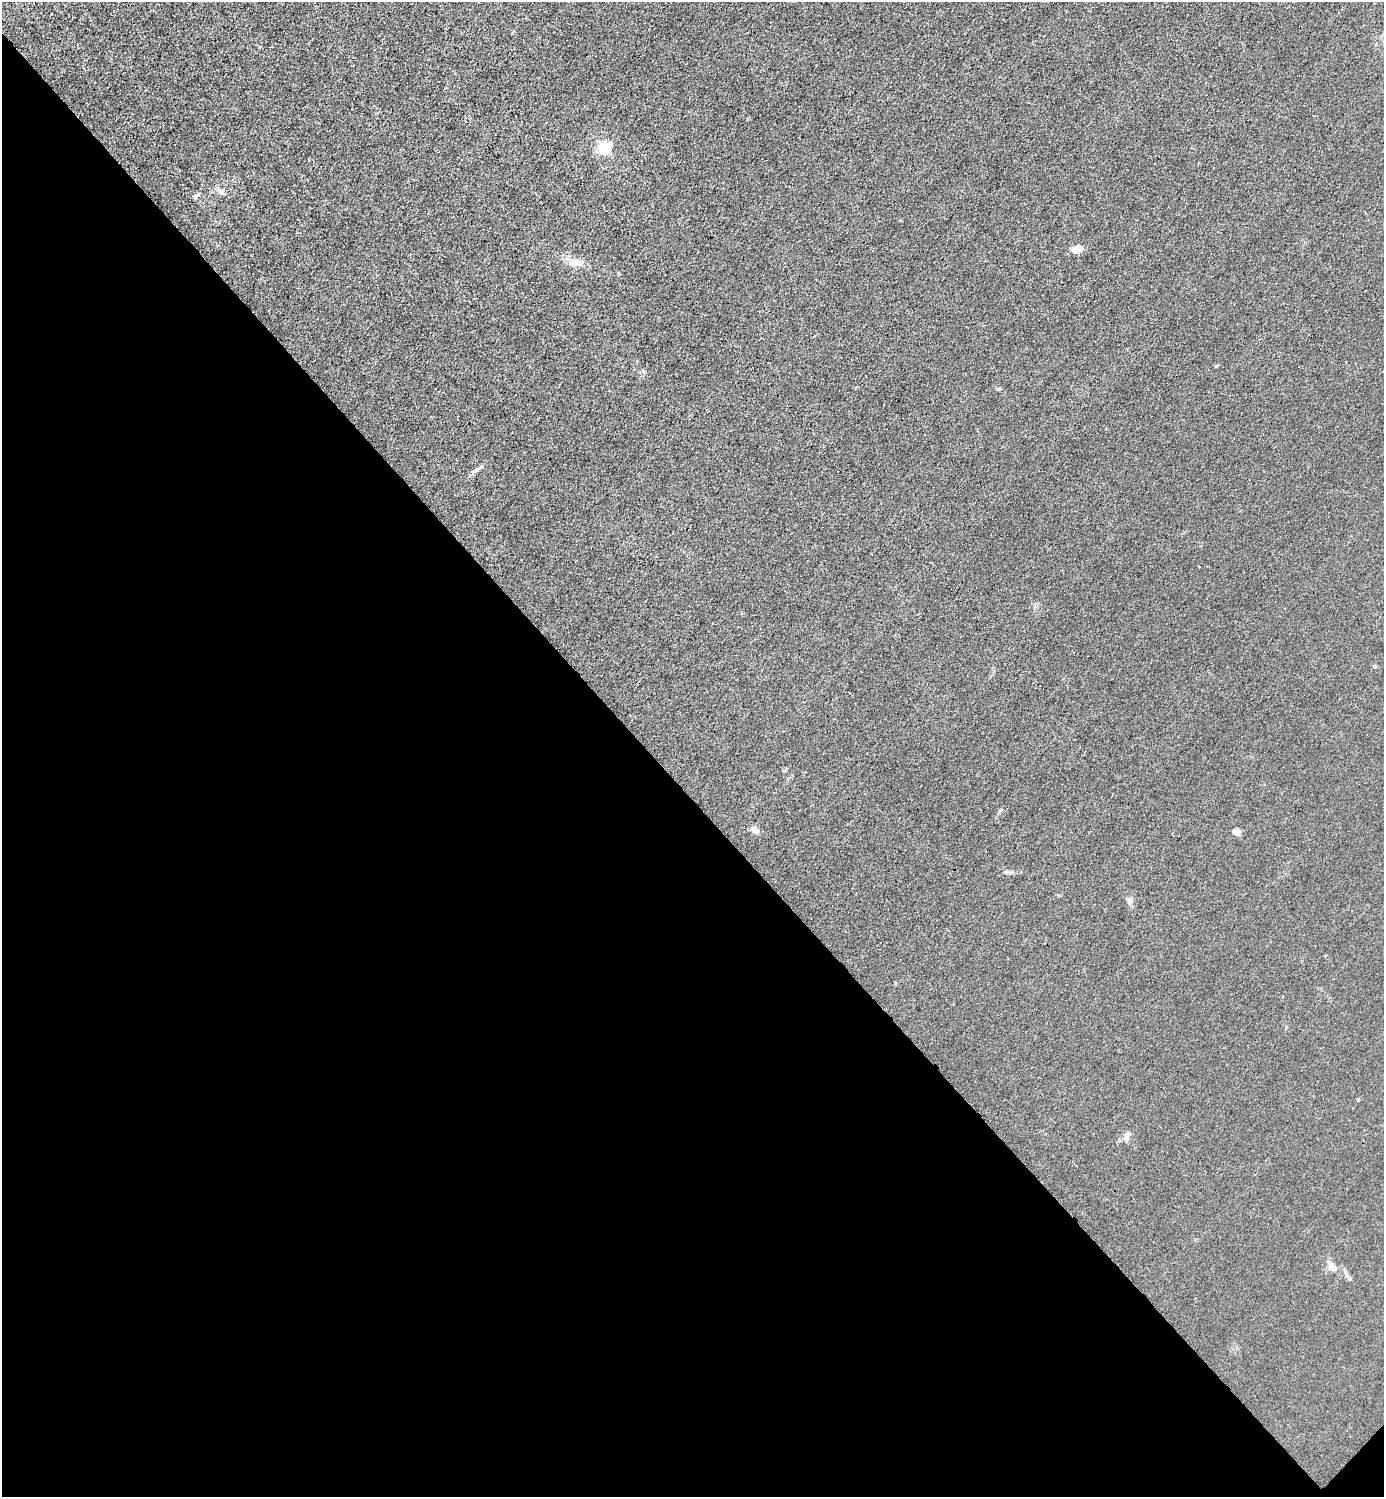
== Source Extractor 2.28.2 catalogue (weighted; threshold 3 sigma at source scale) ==
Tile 14 of 4 x 4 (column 2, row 4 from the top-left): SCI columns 1683-3064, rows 3-1497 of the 5985 x 5985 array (HDU 1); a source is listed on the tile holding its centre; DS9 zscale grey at full resolution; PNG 1386 x 1499 px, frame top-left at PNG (2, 2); no overlay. Shown black and unused: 47% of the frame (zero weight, under 3 of 4 exposures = <1% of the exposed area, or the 3 px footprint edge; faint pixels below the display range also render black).
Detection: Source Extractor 2.28.2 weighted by HDU 2 'WHT'; one run over the whole footprint, this tile lists its part. Background 0.0222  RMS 0.0062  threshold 0.0281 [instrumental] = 3 sigma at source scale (4.5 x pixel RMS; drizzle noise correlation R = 1.50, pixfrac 1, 0.05/0.05 arcsec/px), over >= 5 px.
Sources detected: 19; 1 cosmic-ray / hot-pixel residue — not listed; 1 inside a brighter listed object's ellipse — not listed separately; the other 17 listed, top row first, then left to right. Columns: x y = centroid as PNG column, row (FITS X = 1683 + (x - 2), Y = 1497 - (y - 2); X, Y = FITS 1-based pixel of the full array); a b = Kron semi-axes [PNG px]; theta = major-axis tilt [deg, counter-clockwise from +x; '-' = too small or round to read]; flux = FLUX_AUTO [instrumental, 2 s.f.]
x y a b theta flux
605 148 6 5 - 84
221 192 8 7 - 2.1
197 196 10 4 57 1.4
1075 250 8 7 - 4.1
575 262 14 7 -15 4.6
998 389 5 3 - 0.74
475 471 16 5 34 2.5
1374 666 5 4 - 0.68
785 770 6 4 88 0.73
1000 810 6 4 44 0.87
755 830 10 7 -44 3.3
1235 832 6 6 - 3.7
1007 872 6 5 - 1.1
1129 900 11 6 -72 2.2
1358 1100 5 3 - 0.62
1127 1135 13 6 63 2.4
1332 1267 14 8 -45 4
Unlisted compact peaks at least as high as the median listed source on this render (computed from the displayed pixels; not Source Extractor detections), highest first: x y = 1216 366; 643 371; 618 273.